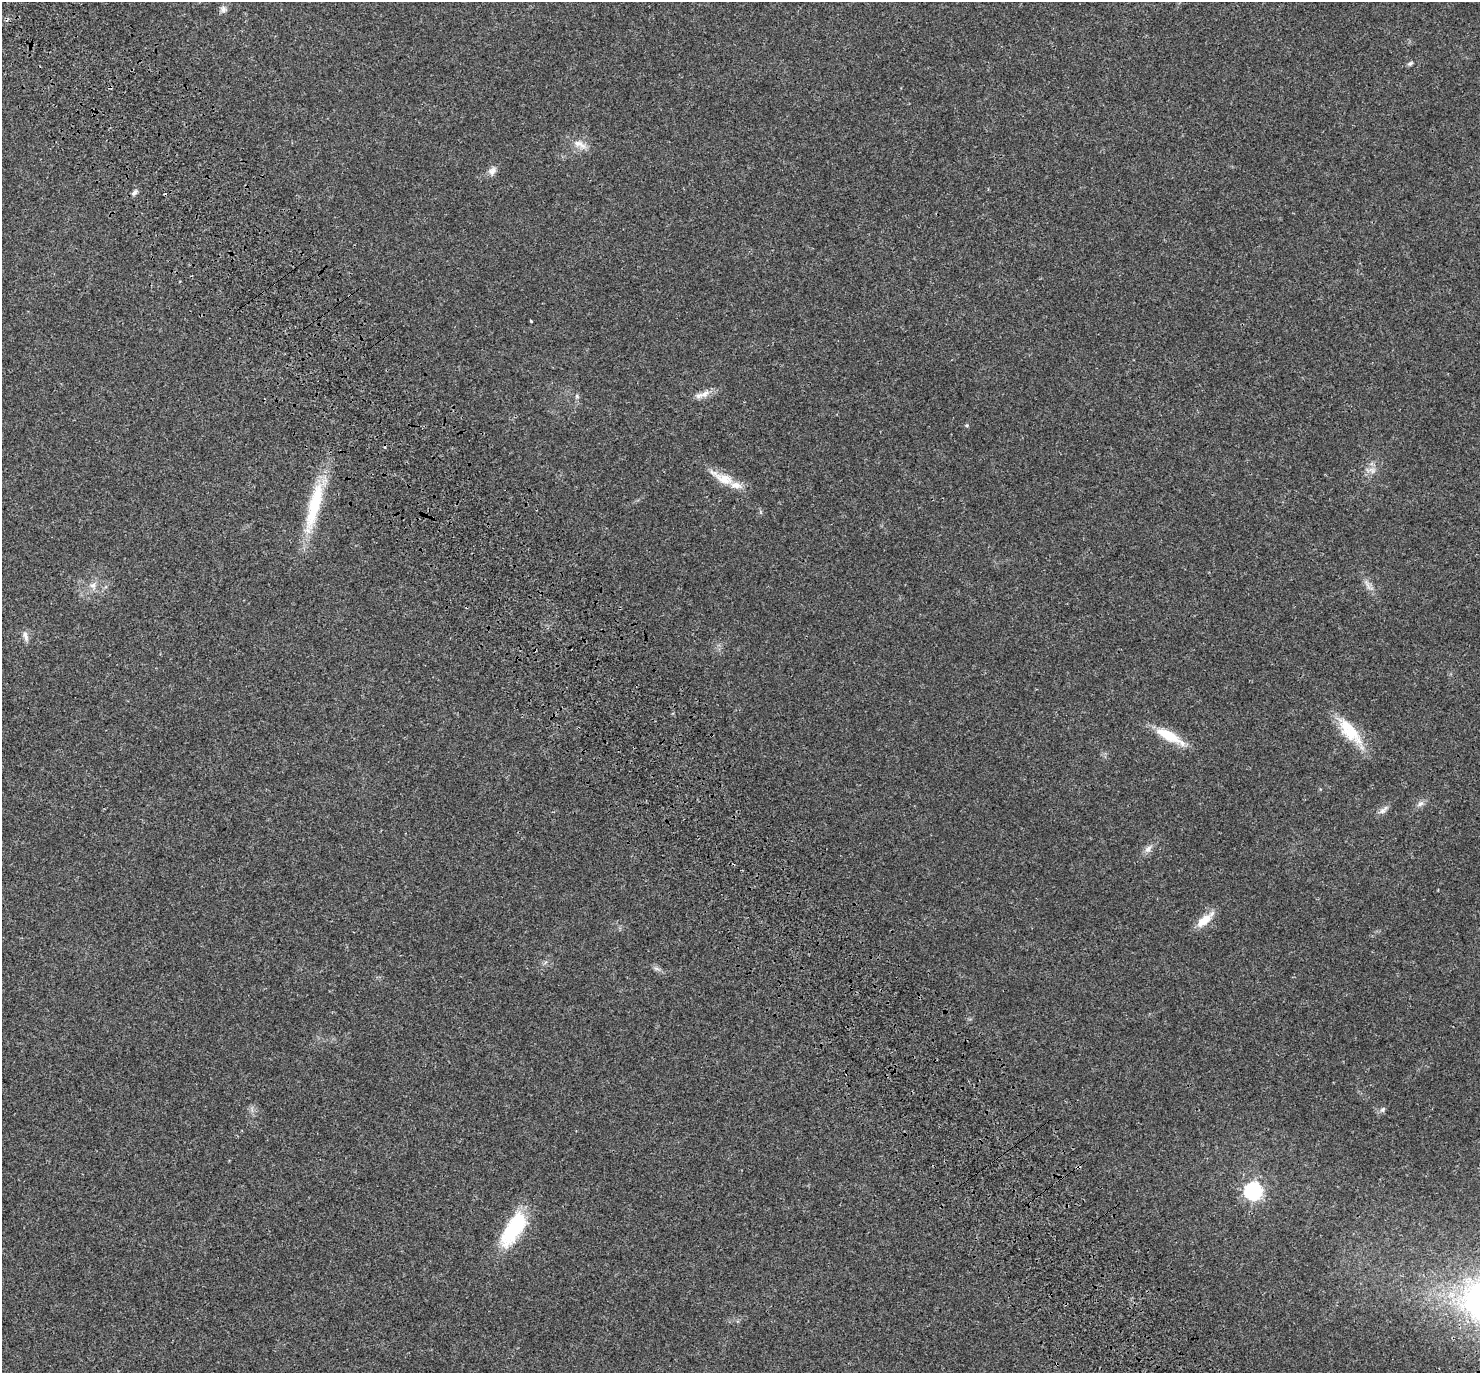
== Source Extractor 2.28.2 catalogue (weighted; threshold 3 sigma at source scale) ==
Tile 11 of 4 x 4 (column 3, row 3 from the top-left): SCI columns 3083-4560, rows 1660-3030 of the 6170 x 6120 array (HDU 1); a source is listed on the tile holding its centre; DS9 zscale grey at full resolution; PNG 1482 x 1375 px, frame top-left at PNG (2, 2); no overlay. Shown black and unused: <1% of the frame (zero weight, under 3 of 4 exposures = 9% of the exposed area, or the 3 px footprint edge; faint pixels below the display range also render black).
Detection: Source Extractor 2.28.2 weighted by HDU 2 'WHT'; one run over the whole footprint, this tile lists its part. Background 0.0357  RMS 0.0036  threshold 0.0163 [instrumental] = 3 sigma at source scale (4.5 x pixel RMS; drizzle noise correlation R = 1.50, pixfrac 1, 0.0396/0.0396 arcsec/px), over >= 5 px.
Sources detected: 26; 1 inside a brighter listed object's ellipse — not listed separately; the other 25 listed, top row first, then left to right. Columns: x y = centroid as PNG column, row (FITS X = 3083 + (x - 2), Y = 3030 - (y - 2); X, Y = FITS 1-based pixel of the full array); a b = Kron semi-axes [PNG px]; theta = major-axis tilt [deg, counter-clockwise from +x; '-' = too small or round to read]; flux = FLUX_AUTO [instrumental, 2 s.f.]
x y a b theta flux
223 9 9 8 - 1.3
1410 63 8 5 37 0.68
580 144 22 8 -26 3.3
492 171 12 9 53 1.9
134 193 8 6 45 0.97
531 321 3 3 - 0.47
705 394 16 8 25 2.8
577 396 6 5 - 0.61
967 425 5 3 - 0.37
1372 470 12 8 -31 2
723 478 38 12 -27 7.3
314 507 72 15 75 20
93 585 9 8 - 1.8
1368 585 18 4 -61 1.7
25 636 15 6 -76 1.6
1351 734 35 19 -42 12
1168 735 36 12 -27 10
1420 804 10 6 34 1.3
1383 810 16 6 44 1.6
1148 849 13 7 51 1.8
1204 920 25 9 41 5.4
656 968 9 4 -19 0.83
1383 1109 8 6 45 0.85
1253 1191 7 7 - 91
513 1229 44 17 59 23